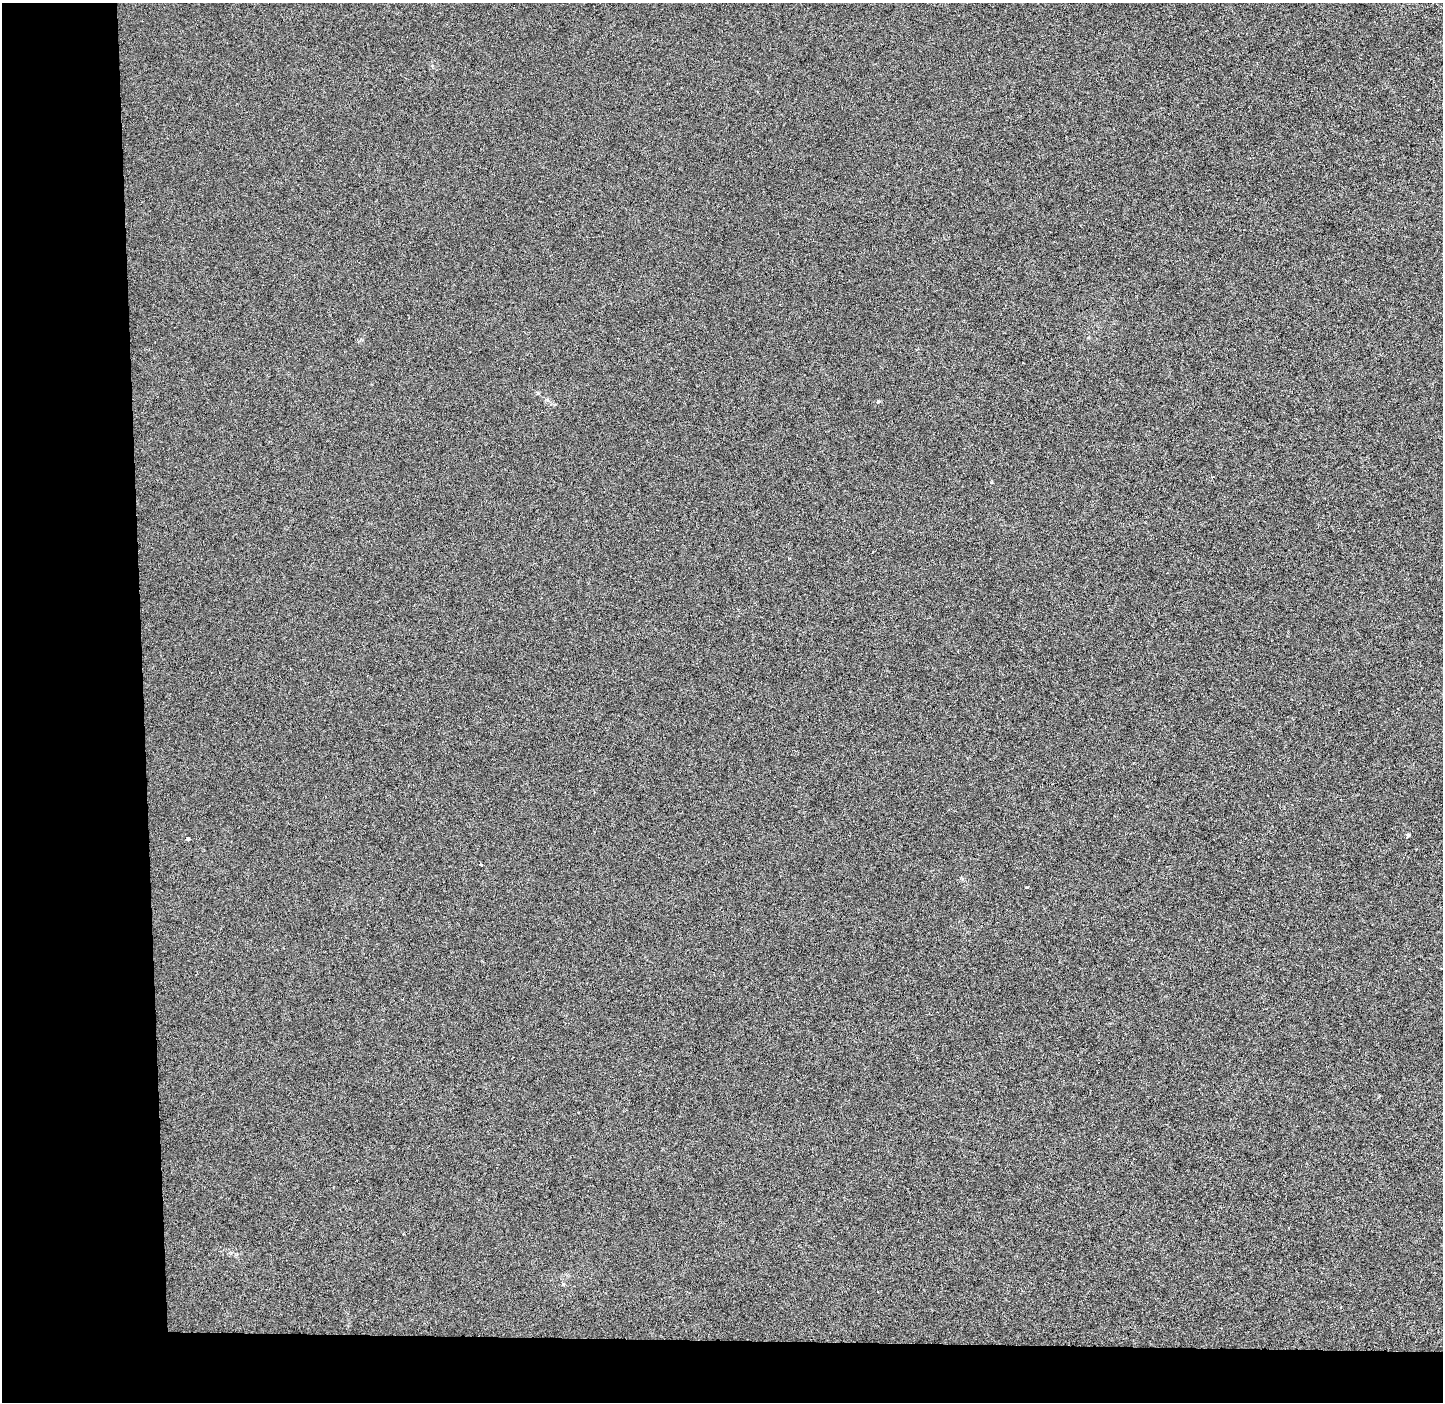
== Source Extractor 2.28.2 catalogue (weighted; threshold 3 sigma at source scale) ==
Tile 7 of 3 x 3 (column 1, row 3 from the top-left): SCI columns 71-1511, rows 7-1406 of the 4465 x 4207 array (HDU 1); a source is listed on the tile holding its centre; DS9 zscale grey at full resolution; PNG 1445 x 1404 px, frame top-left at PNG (2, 3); no overlay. Shown black and unused: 14% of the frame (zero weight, under 3 of 6 exposures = <1% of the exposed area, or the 3 px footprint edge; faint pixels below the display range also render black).
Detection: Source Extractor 2.28.2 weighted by HDU 2 'WHT'; one run over the whole footprint, this tile lists its part. Background -1.97e-04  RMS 0.0024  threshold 0.00975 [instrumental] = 3 sigma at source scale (4.09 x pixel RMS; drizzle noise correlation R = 1.36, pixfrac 0.8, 0.0396/0.0396 arcsec/px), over >= 5 px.
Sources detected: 5; all 5 listed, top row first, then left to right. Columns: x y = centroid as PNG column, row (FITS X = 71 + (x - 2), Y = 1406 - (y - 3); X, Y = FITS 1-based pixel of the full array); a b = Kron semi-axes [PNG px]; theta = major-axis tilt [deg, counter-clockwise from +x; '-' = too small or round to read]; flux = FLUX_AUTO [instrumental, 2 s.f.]
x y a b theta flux
878 401 6 3 19 0.24
1408 835 4 4 - 0.44
188 838 3 3 - 0.5
481 864 3 2 - 0.19
1027 887 4 2 - 0.17